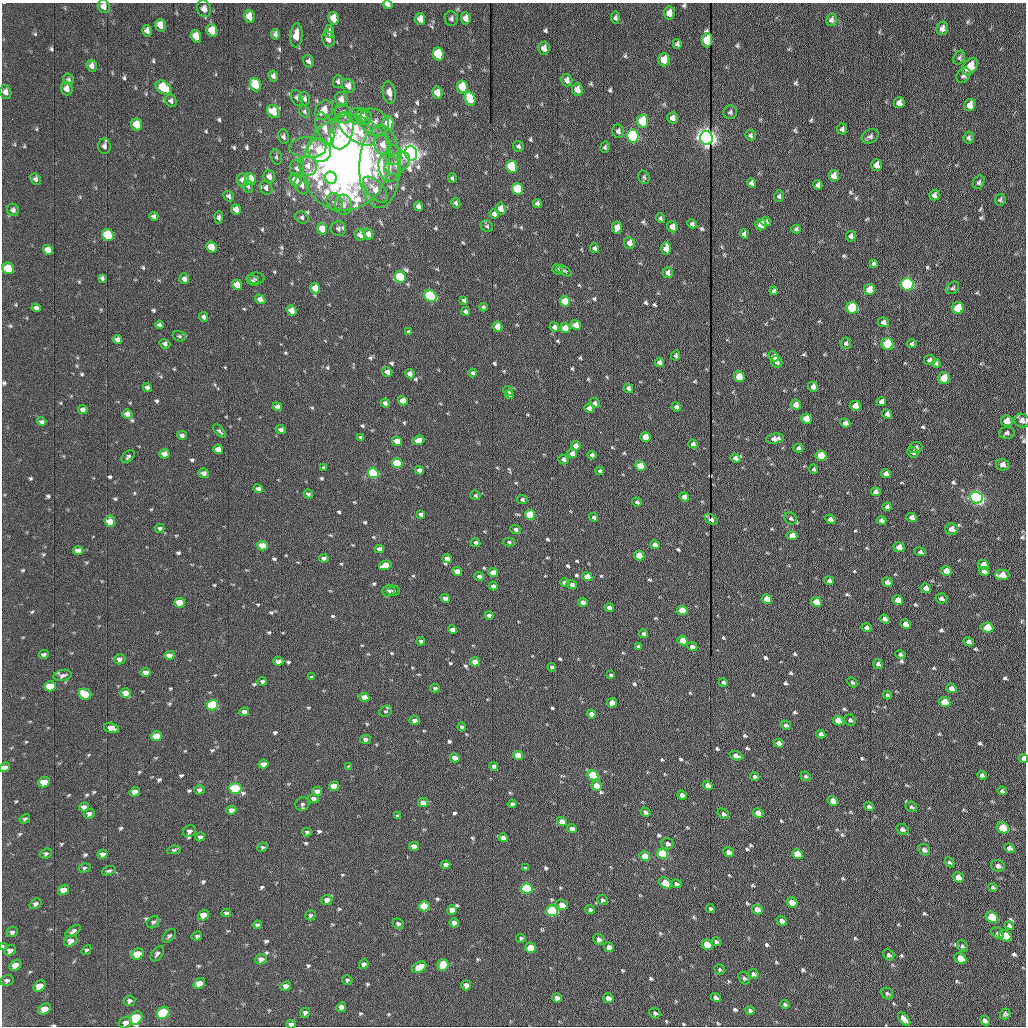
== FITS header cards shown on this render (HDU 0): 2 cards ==
NAXIS1  =                 1024 /fastest changing axis
NAXIS2  =                 1024 /next to fastest changing axis

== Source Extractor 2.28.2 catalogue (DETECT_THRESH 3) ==
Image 1024 x 1024 px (HDU 0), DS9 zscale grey, 1 PNG px = 1 image px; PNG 1028 x 1028 px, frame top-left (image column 1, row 1024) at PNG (2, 3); each listed source drawn as its Kron ellipse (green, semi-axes under 4 px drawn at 4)
Background 1170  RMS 12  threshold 36.2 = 3 sigma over >= 5 px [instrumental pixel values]
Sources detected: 751; of the 751, the 500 brightest by FLUX_AUTO listed and drawn (251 fainter detections omitted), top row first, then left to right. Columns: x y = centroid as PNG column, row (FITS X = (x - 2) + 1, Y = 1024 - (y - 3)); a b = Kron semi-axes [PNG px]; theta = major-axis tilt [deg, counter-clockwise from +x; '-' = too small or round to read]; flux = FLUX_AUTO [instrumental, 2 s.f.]
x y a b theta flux
388 5 5 4 - 4100
104 6 7 5 -60 4700
204 9 8 7 - 5100
669 13 6 5 - 6900
249 16 6 5 - 9300
334 18 6 5 - 11000
451 18 7 6 - 2300
466 18 6 5 - 5900
615 18 6 4 -84 1700
420 19 6 5 - 6200
831 20 6 5 - 2500
160 25 6 5 - 7700
942 28 7 5 73 3300
147 31 6 5 - 3200
212 31 6 5 - 12000
329 31 6 4 -84 3500
275 34 5 4 - 2400
296 35 12 6 86 10000
196 36 6 5 - 9700
328 39 8 6 -78 5100
707 40 7 5 88 27000
677 44 5 4 - 2000
544 48 6 5 - 4900
438 54 7 5 -78 41000
959 58 7 5 60 1700
664 60 6 5 - 15000
308 61 6 5 - 2600
92 66 6 5 - 4100
970 66 9 6 51 13000
963 75 8 6 56 2500
273 76 6 5 - 2500
69 79 6 5 - 1600
567 80 6 5 - 3600
338 82 6 5 - 1800
255 85 7 5 -69 22000
348 86 7 6 - 4600
163 87 8 6 -39 29000
462 87 6 5 - 27000
67 89 7 5 -73 5200
577 89 6 5 - 7100
6 92 7 5 -74 4200
389 93 11 6 -81 5800
437 93 6 5 - 8100
297 97 8 5 -71 2100
305 99 7 5 -75 2200
341 99 7 6 - 4900
470 99 7 5 -72 24000
171 101 6 5 - 2200
899 103 6 5 - 4300
970 105 6 5 - 5600
324 110 10 8 55 10000
273 112 7 6 - 16000
304 112 6 5 - 1500
730 112 7 6 - 1800
343 114 10 7 -67 6600
358 116 9 8 - 4200
364 117 8 7 - 7200
673 118 5 5 - 3800
642 121 6 5 - 42000
374 122 16 12 -37 9400
388 123 7 6 - 14000
137 125 6 5 - 14000
325 128 17 8 -71 8300
842 129 5 5 - 2300
356 130 22 11 -38 30000
342 131 19 11 78 38000
618 131 7 5 -81 2800
751 135 6 5 - 1600
633 136 6 6 - 170000
870 136 9 6 29 2700
284 137 7 5 -82 2300
706 138 7 6 - 820000
969 138 6 5 - 1800
383 145 10 8 -73 8200
104 146 8 6 -89 3200
518 146 6 5 - 1700
308 147 18 10 0 12000
605 147 6 5 - 1400
320 150 12 11 - 20000
411 153 7 6 - 800000
394 155 9 8 - 4200
276 157 8 5 -74 1500
346 163 48 43 68 720000
397 163 14 9 39 11000
876 165 6 5 - 5200
308 166 10 9 - 7300
380 167 41 20 89 49000
389 167 15 10 -79 8100
512 167 6 5 - 55000
297 168 8 7 - 3000
834 176 6 5 - 6100
269 177 6 5 - 4900
644 177 7 5 -73 1500
331 178 6 5 - 18000
452 178 5 4 - 1500
36 179 6 5 - 2400
250 179 6 5 - 25000
243 180 6 6 - 5900
296 180 7 6 - 9200
979 182 7 5 59 2000
751 183 5 4 - 2500
302 185 9 7 -72 4000
818 185 5 4 - 2500
248 186 6 5 - 1700
266 188 7 6 - 2900
517 189 6 5 - 44000
375 190 16 8 -48 11000
934 195 5 5 - 2600
229 196 6 5 - 1900
779 196 6 4 72 1700
1000 200 6 5 - 1600
335 202 9 7 -63 3700
456 203 5 4 - 1600
537 203 4 4 - 2200
343 205 10 8 -77 4400
418 206 5 4 - 2900
501 209 6 5 - 7400
13 210 6 6 - 2500
236 210 5 4 - 6100
494 214 5 4 - 3500
154 216 4 4 - 2100
219 217 6 4 87 1900
302 217 7 5 -33 2000
660 218 5 4 - 1700
766 222 6 4 -14 1900
692 224 5 4 - 2200
761 225 6 5 - 7000
487 226 6 5 - 1500
617 227 6 5 - 6600
672 227 6 5 - 5100
322 229 6 5 - 13000
338 229 8 7 - 2500
796 229 5 4 - 1600
368 234 6 5 - 5200
744 234 5 4 - 2200
108 235 6 5 - 43000
360 235 6 5 - 5600
851 236 5 5 - 2800
629 243 6 5 - 5200
211 247 5 5 - 12000
594 248 5 4 - 1800
666 248 6 5 - 7800
48 250 5 5 - 5100
874 263 4 4 - 1800
8 268 6 5 - 18000
557 270 6 5 - 2000
564 271 8 4 -30 1500
668 273 5 5 - 3200
400 277 6 5 - 60000
102 278 4 4 - 1800
256 278 8 5 0 2100
184 279 5 5 - 2900
253 281 7 5 -33 1700
907 284 6 6 - 170000
237 285 5 5 - 10000
315 288 5 5 - 12000
953 288 7 5 43 1500
869 289 6 5 - 13000
774 291 4 4 - 1900
430 296 6 5 - 120000
260 299 5 4 - 4600
464 300 4 3 - 1500
565 301 5 5 - 21000
483 307 4 3 - 1600
36 308 5 4 - 2500
852 308 6 6 - 69000
958 308 6 6 - 28000
292 311 5 4 - 8600
465 311 4 3 - 2000
203 317 5 4 - 1900
883 322 5 5 - 2900
159 325 4 4 - 2000
576 325 5 5 - 5800
497 327 5 4 - 8500
554 327 5 4 - 3100
565 328 5 5 - 12000
409 332 4 3 - 1400
179 336 7 5 -16 1600
117 339 4 4 - 3100
846 343 5 5 - 1900
165 344 5 4 - 2300
887 344 6 6 - 56000
912 344 5 4 - 1600
676 355 5 4 - 1700
774 356 5 5 - 4100
930 360 5 5 - 2800
659 362 5 4 - 3900
777 362 6 5 - 2400
936 363 4 4 - 1600
387 372 5 4 - 4400
473 373 4 3 - 1800
410 374 5 4 - 4700
739 377 5 5 - 21000
944 378 6 5 - 21000
147 387 4 4 - 2400
813 387 5 5 - 7900
628 388 5 4 - 3700
508 391 5 4 - 2500
509 395 4 3 - 1600
403 401 5 4 - 9600
881 402 5 4 - 3800
385 403 4 4 - 2800
595 403 5 4 - 2300
796 405 5 5 - 7100
855 406 5 5 - 9500
277 407 5 4 - 4200
676 407 5 4 - 2400
589 408 5 4 - 4200
83 410 5 4 - 3200
127 414 5 4 - 4900
887 414 5 4 - 3300
806 419 5 5 - 14000
1022 420 7 6 - 4600
1007 421 6 5 - 10000
42 422 5 4 - 2000
845 423 5 4 - 4200
281 430 5 4 - 2800
219 431 8 3 -46 1500
1007 433 8 6 2 2500
182 435 5 4 - 2500
361 437 4 4 - 2200
645 437 5 5 - 16000
775 439 9 5 9 5100
418 440 6 4 22 6700
397 441 5 4 - 14000
693 444 5 4 - 2700
576 446 5 4 - 7300
798 448 5 4 - 2200
916 448 7 5 21 2800
218 449 5 4 - 7900
913 452 6 5 - 2400
164 454 5 4 - 6200
572 454 5 4 - 6500
592 455 4 4 - 2900
821 456 5 5 - 31000
128 457 8 5 45 1800
735 458 5 4 - 4000
563 459 5 4 - 2700
397 463 5 4 - 50000
1002 465 6 5 - 4800
640 466 5 4 - 20000
324 467 4 3 - 1500
814 469 5 4 - 1600
419 470 4 4 - 3100
600 471 4 4 - 1700
204 473 5 4 - 3900
373 473 5 5 - 98000
886 474 5 4 - 4200
258 489 4 4 - 3200
876 492 5 4 - 3100
308 494 5 4 - 1900
475 495 5 4 - 1400
684 497 5 4 - 5200
976 498 6 6 - 340000
522 499 5 4 - 1800
637 502 5 4 - 2300
887 507 4 4 - 2000
420 514 4 3 - 2000
530 515 5 4 - 38000
594 517 5 4 - 2100
912 517 5 4 - 4200
791 518 7 5 -36 1900
711 519 7 3 -34 2600
830 519 5 4 - 3900
881 520 5 4 - 2700
110 521 6 5 - 14000
160 528 5 4 - 1800
515 529 5 4 - 2400
951 529 6 5 - 7300
792 536 5 4 - 9700
509 542 6 4 -2 1500
475 543 5 4 - 2300
655 545 5 4 - 6400
262 546 5 4 - 14000
899 547 5 5 - 7500
379 549 5 4 - 3700
78 551 5 4 - 4600
920 552 6 4 -9 1700
639 556 5 4 - 18000
324 558 5 3 - 2800
447 559 5 4 - 5400
385 565 6 4 17 12000
983 565 6 4 -28 6800
457 571 5 4 - 11000
946 571 5 4 - 7800
984 571 5 4 - 3600
493 573 5 4 - 12000
1002 575 7 5 0 11000
479 576 5 4 - 2500
587 577 5 4 - 13000
829 581 5 4 - 2100
565 582 5 4 - 5200
887 582 5 4 - 4200
572 585 5 4 - 2400
493 586 4 3 - 2600
926 588 5 4 - 8200
389 591 6 6 - 2100
393 591 6 5 - 1800
445 598 5 4 - 4500
767 599 5 4 - 20000
941 599 6 5 - 2700
898 600 5 4 - 8500
583 602 5 4 - 5000
816 602 5 4 - 19000
179 603 5 5 - 19000
609 607 5 4 - 3700
682 610 5 4 - 24000
489 615 4 3 - 2400
885 619 5 4 - 3500
906 624 5 4 - 7800
987 627 6 5 - 23000
867 628 5 4 - 2900
453 630 5 4 - 6100
643 634 4 3 - 2000
421 641 4 4 - 1500
683 641 5 4 - 20000
968 642 5 4 - 3000
639 646 4 3 - 1900
692 647 5 4 - 3200
44 654 5 4 - 2100
169 655 5 4 - 6200
900 655 5 4 - 1800
120 659 6 5 - 3400
278 661 5 4 - 7600
475 662 5 4 - 13000
878 664 5 4 - 2300
552 667 4 3 - 2100
146 672 5 4 - 4800
62 675 9 5 12 2900
611 675 4 3 - 1500
312 677 4 4 - 1600
262 681 4 3 - 1800
723 682 5 4 - 2200
852 682 5 4 - 1500
50 686 6 5 - 23000
435 688 5 4 - 1600
952 688 6 4 -22 4200
126 693 5 5 - 9900
85 694 6 5 - 27000
887 695 4 4 - 1400
364 697 5 4 - 10000
945 702 6 5 - 21000
612 703 5 5 - 6800
212 705 6 5 - 89000
386 711 7 5 25 1600
244 712 5 4 - 5500
591 714 5 4 - 4600
414 720 5 4 - 3800
850 720 6 5 - 2400
838 721 5 4 - 17000
786 725 5 4 - 2500
462 727 4 3 - 1600
111 728 8 5 -13 11000
821 734 5 4 - 2800
156 736 6 5 - 22000
365 739 5 4 - 2400
779 743 5 4 - 4400
518 755 5 4 - 20000
736 756 6 4 -21 5600
455 758 5 4 - 7000
1024 759 4 4 - 6500
263 764 5 4 - 5100
348 766 3 3 - 1700
494 766 4 4 - 3500
5 767 5 4 - 4900
593 775 6 4 -30 61000
982 775 5 4 - 2500
806 776 5 4 - 1500
755 777 5 3 - 1800
44 782 6 5 - 16000
708 785 5 4 - 5500
334 786 5 4 - 15000
597 786 5 4 - 16000
235 788 6 5 - 98000
199 790 5 4 - 2600
317 791 5 4 - 5800
1002 791 4 4 - 1800
135 792 5 4 - 5800
682 795 5 4 - 4000
313 798 5 4 - 2500
833 801 5 4 - 8700
423 803 5 4 - 8700
302 804 7 6 - 2200
512 804 4 4 - 2200
84 807 5 4 - 3500
869 807 5 4 - 3000
911 807 6 5 - 1400
231 810 5 4 - 4500
645 812 5 4 - 2400
758 813 5 4 - 9100
89 814 5 4 - 3000
723 814 6 5 - 2400
398 816 4 4 - 1900
25 819 5 4 - 1400
562 821 5 4 - 9200
1003 828 6 5 - 35000
572 829 5 4 - 4300
902 829 6 5 - 2900
189 831 7 5 36 3300
307 832 5 4 - 1500
200 837 5 4 - 2600
503 838 5 4 - 6800
667 844 6 5 - 3100
414 846 5 4 - 7000
262 847 5 4 - 1400
1009 848 5 4 - 2600
174 850 7 4 9 1500
924 850 6 5 - 3200
729 852 5 4 - 5300
46 853 6 5 - 1800
102 854 5 4 - 3500
662 854 5 5 - 71000
797 854 6 5 - 26000
645 856 5 4 - 25000
950 862 5 3 - 1500
446 865 4 4 - 3700
998 866 7 5 -21 3200
84 868 6 4 18 1400
525 868 3 3 - 1500
109 871 7 4 17 1600
958 877 6 4 -34 7700
665 883 6 5 - 19000
676 884 5 4 - 1800
993 887 4 4 - 1700
527 888 5 5 - 100000
64 890 6 5 - 8000
327 900 5 5 - 4600
602 900 5 5 - 1800
792 902 6 5 - 14000
35 904 6 4 36 2900
562 905 6 5 - 5500
424 906 5 5 - 32000
590 909 5 4 - 1600
710 909 4 3 - 1500
757 909 5 4 - 7400
452 910 5 4 - 5800
552 911 5 5 - 100000
226 913 4 4 - 2000
203 915 6 5 - 9800
310 915 5 5 - 1500
992 917 6 5 - 51000
782 921 5 4 - 5300
153 922 7 5 41 1700
454 923 4 4 - 3800
398 924 6 5 - 1900
257 925 4 4 - 1700
1009 926 5 3 - 1700
73 931 9 4 35 2300
12 932 6 5 - 2200
998 933 7 5 -34 1700
169 936 8 5 47 1900
197 936 5 4 - 1800
1005 936 6 5 - 20000
521 938 5 4 - 1400
599 939 6 5 - 4300
71 941 7 5 27 5300
716 942 5 4 - 2100
707 945 5 5 - 26000
3 946 3 2 - 2200
962 946 6 5 - 1500
609 947 5 4 - 5400
531 948 5 5 - 29000
10 950 6 5 - 3900
86 950 5 4 - 1500
137 954 6 5 - 23000
157 954 9 5 53 2300
889 955 6 5 - 1900
261 959 6 5 - 4100
960 959 6 5 - 19000
364 964 5 4 - 2800
15 965 6 5 - 7400
443 965 6 5 - 23000
419 967 8 5 29 15000
720 970 5 5 - 1400
753 974 5 4 - 2100
744 978 7 5 -58 1700
347 980 5 4 - 1500
7 981 6 5 - 2200
199 983 6 5 - 9300
466 985 5 5 - 5200
40 986 6 5 - 11000
285 986 5 4 - 4100
887 994 6 5 - 1600
716 997 5 4 - 3300
557 998 5 4 - 3900
608 998 5 5 - 5900
130 1001 6 5 - 2400
785 1004 5 3 - 1600
341 1007 5 4 - 4800
45 1009 7 5 41 11000
750 1011 5 4 - 2400
163 1013 7 5 40 78000
305 1013 5 4 - 2400
655 1013 6 5 - 1900
1005 1014 5 5 - 1600
136 1018 7 5 53 57000
904 1019 8 4 -51 5900
985 1021 5 4 - 2800
125 1023 7 5 35 3900
291 1024 4 4 - 2600
At the frame edge (FLAGS 8, measured only in part): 9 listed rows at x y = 388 5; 104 6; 1022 420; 1024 759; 5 767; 3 946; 136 1018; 125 1023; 291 1024
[251 fainter detections neither listed nor drawn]

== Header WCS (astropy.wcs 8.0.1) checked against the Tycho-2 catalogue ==
Header WCS as astropy/WCSLIB reads it (applying the file's SIP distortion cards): RA---TAN-SIP/DEC--TAN-SIP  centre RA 20:33:53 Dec +07:34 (308.47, +7.57 deg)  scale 1.67 arcsec/px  FOV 28.5' x 28.6'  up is -179 deg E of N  parity flipped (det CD > 0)
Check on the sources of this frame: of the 60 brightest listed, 18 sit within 2.5 arcsec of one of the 21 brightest Tycho-2 stars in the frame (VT <= 12.15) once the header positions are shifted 0.28 arcsec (0.08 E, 0.27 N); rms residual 0.93 arcsec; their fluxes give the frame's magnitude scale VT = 23.90 - 2.5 log10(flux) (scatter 0.20 mag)
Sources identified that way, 18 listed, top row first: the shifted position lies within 2.5 arcsec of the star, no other Tycho-2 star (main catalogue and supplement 1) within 5.0 arcsec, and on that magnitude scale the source's flux lands within +1.5 / -3 mag of the star's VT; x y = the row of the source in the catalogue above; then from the Tycho-2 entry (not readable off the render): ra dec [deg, ICRS J2000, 3 dp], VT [Tycho-2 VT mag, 2 dp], TYC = Tycho-2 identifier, HIP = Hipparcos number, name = IAU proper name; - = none
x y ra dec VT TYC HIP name
642 121 308.409 +7.387 11.71 522-63-1 - -
633 136 308.413 +7.394 10.61 522-1117-1 - -
706 138 308.379 +7.395 9.53 522-815-1 - -
411 153 308.517 +7.401 9.28 522-2249-1 - -
907 284 308.286 +7.464 10.73 522-842-1 - -
430 296 308.509 +7.467 11.07 522-1042-1 - -
852 308 308.312 +7.475 12.07 522-647-1 - -
958 308 308.262 +7.475 12.01 522-585-1 - -
887 344 308.295 +7.492 11.63 522-671-1 - -
976 498 308.254 +7.563 10.72 1087-1249-1 - -
212 705 308.613 +7.656 11.72 1088-801-1 - -
593 775 308.435 +7.690 11.87 1088-65-1 - -
235 788 308.603 +7.695 11.58 1088-743-1 - -
527 888 308.467 +7.743 11.69 1088-851-1 - -
552 911 308.455 +7.753 11.50 1088-523-1 - -
992 917 308.249 +7.758 12.15 1087-191-1 - -
163 1013 308.638 +7.799 11.64 1088-397-1 - -
136 1018 308.650 +7.801 11.70 1088-297-1 - -